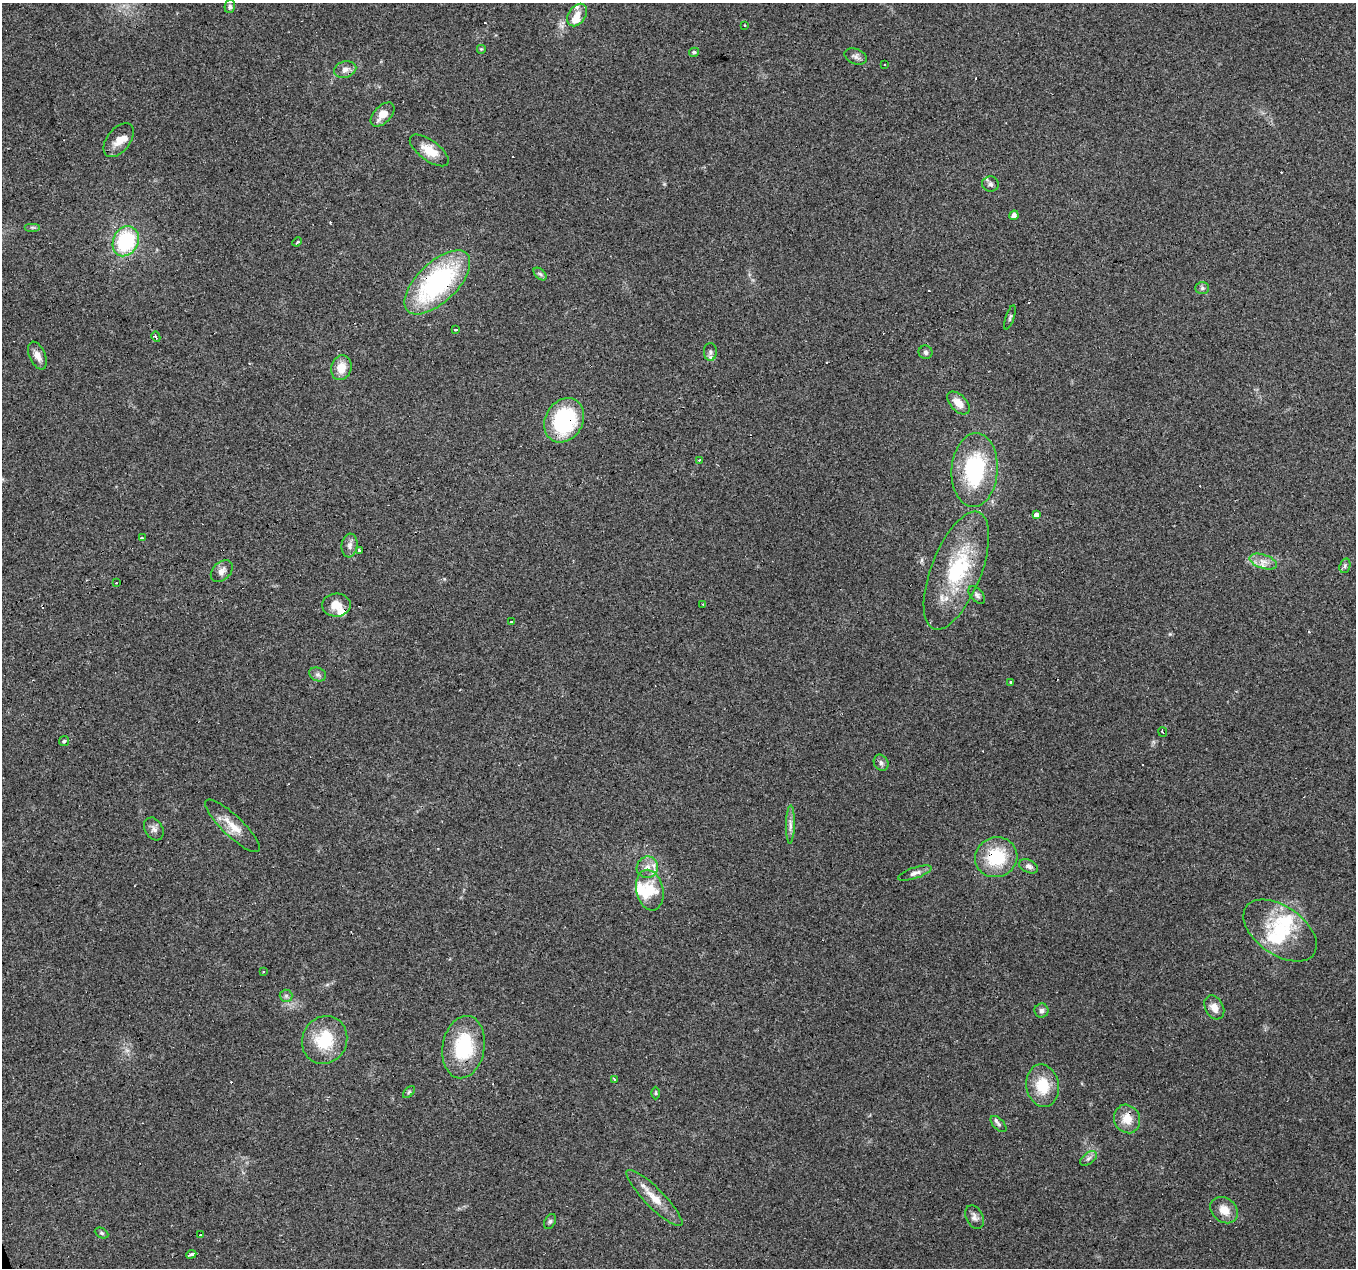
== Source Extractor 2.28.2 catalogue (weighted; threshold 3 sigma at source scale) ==
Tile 7 of 4 x 4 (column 3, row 2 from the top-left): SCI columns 2711-4064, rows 2653-3918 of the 5419 x 5248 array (HDU 1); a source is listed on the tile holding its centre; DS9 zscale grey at full resolution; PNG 1358 x 1270 px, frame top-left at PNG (2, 3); each listed source drawn as its Kron ellipse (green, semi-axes under 4 px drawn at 4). Shown black and unused: <1% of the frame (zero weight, under 3 of 4 exposures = <1% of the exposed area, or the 3 px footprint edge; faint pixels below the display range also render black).
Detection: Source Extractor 2.28.2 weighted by HDU 2 'WHT'; one run over the whole footprint, this tile lists its part. Background 0.101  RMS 0.0064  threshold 0.0288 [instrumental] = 3 sigma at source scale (4.5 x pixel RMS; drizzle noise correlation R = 1.50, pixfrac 1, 0.0396/0.0396 arcsec/px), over >= 5 px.
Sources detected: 96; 2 inside a brighter object's white glare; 9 cosmic-ray / hot-pixel residue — neither listed nor drawn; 8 inside a brighter listed object's ellipse — not listed separately; the other 77 listed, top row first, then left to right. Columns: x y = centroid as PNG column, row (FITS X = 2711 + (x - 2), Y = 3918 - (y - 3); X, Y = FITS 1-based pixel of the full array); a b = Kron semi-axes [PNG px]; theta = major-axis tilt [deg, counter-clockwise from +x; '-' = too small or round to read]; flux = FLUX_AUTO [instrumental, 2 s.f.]
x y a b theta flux
230 6 7 5 78 1.3
577 15 12 8 55 5.3
745 26 3 3 - 1.9
481 49 5 5 - 0.84
694 52 5 4 - 1.1
856 56 12 7 -21 2.5
885 65 3 3 - 1.2
345 69 11 8 14 3.6
382 115 14 8 46 6.6
119 140 19 11 52 6.7
429 150 23 10 -36 11
990 184 8 7 - 2.2
1014 215 5 4 - 2.8
32 227 8 4 0 1.1
126 241 15 12 65 51
297 242 5 2 - 1
540 274 8 4 -44 1.4
437 282 41 20 44 98
1202 288 7 6 - 1.4
1010 317 13 3 71 1.2
456 330 3 2 - 2.3
156 337 5 3 - 1
710 352 9 6 -90 2.1
926 352 7 7 - 1.7
37 356 15 8 -65 4.8
341 368 12 10 74 9.2
958 403 14 8 -45 6.9
564 420 23 19 59 65
700 460 4 3 - 1.2
975 470 37 23 86 57
1036 515 3 3 - 140
142 538 4 2 - 1.4
350 545 12 8 84 3.2
359 551 3 3 - 4.4
1263 562 14 7 -18 5
1345 566 7 5 71 1.3
222 571 12 8 44 3.8
956 571 63 25 69 54
116 583 2 2 - 0.58
977 595 10 6 -49 2
703 604 2 2 - 0.39
336 605 14 11 2 7.6
512 622 3 3 - 2.9
318 674 9 6 -25 2
1011 682 3 3 - 1.6
1163 732 5 2 - 1.4
64 741 5 4 - 0.87
881 763 8 7 - 1.9
790 824 19 4 89 3.5
233 826 36 10 -44 11
154 829 12 8 -59 2.9
996 857 21 20 - 30
1029 866 10 6 -24 2.4
647 867 11 10 - 5
915 873 17 5 18 3
650 890 20 13 -78 13
1280 930 41 24 -35 35
263 972 2 2 - 0.63
286 996 6 6 - 1.5
1214 1007 13 9 -61 5.3
1041 1011 7 7 - 2
325 1040 24 22 63 27
463 1047 31 21 80 41
615 1079 3 2 - 0.81
1043 1086 21 16 -79 18
409 1092 7 4 45 1.1
656 1093 6 4 -90 0.88
1127 1119 14 13 - 9.2
999 1124 10 5 -46 1.8
1088 1158 9 5 37 2.1
654 1198 38 9 -45 12
1224 1210 15 12 -40 7.7
974 1217 12 8 -64 2.9
550 1221 8 5 62 1.4
102 1233 7 5 -27 1.2
200 1235 3 3 - 0.95
191 1254 5 3 - 3.5
Overlapping masked pixels (flux is a lower limit): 4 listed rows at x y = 437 282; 564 420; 996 857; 191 1254